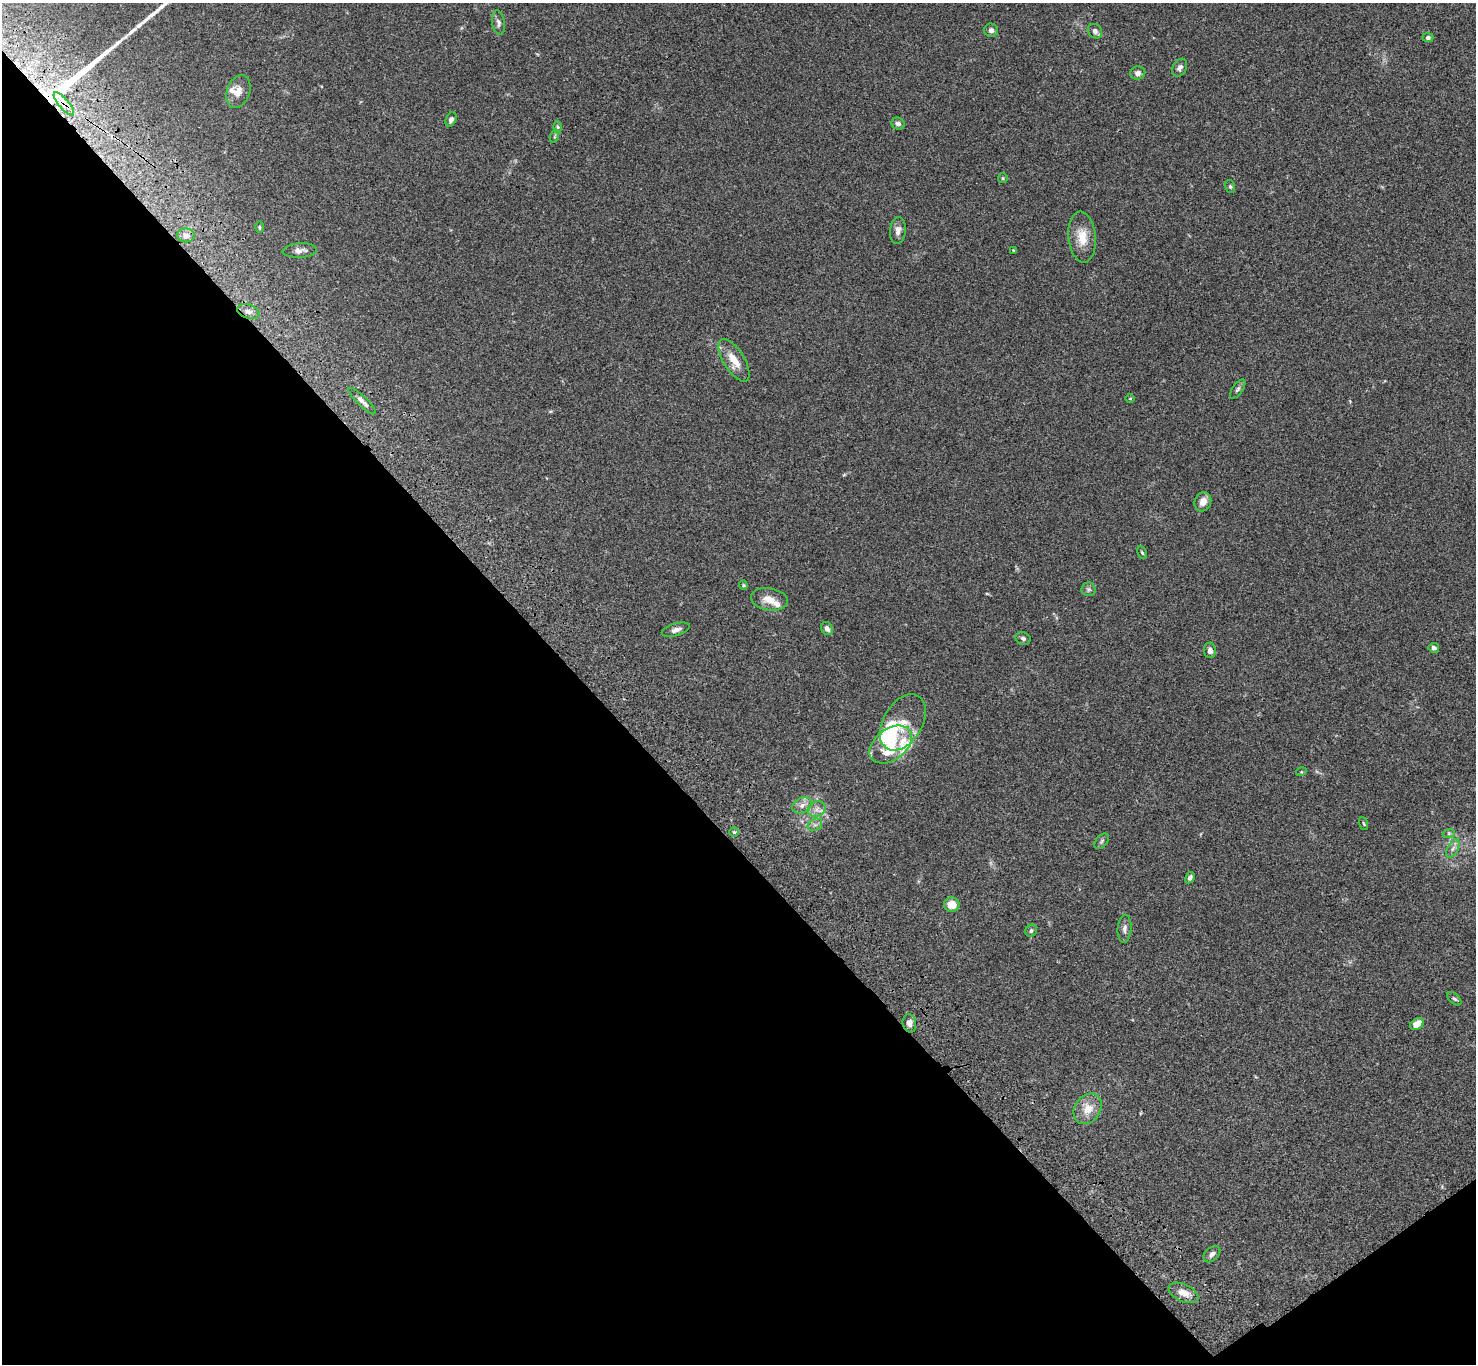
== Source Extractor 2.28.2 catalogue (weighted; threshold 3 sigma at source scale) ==
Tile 14 of 4 x 4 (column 2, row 4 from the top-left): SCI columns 1578-3051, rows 382-1743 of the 6099 x 6072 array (HDU 1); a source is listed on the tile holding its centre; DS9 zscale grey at full resolution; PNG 1478 x 1366 px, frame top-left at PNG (2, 3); each listed source drawn as its Kron ellipse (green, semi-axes under 4 px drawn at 4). Shown black and unused: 41% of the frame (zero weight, under 3 of 4 exposures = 6% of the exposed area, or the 3 px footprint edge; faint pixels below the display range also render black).
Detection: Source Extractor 2.28.2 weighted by HDU 2 'WHT'; one run over the whole footprint, this tile lists its part. Background 0.0586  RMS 0.0052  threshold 0.0236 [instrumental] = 3 sigma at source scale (4.5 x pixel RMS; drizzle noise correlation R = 1.50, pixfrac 1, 0.05/0.05 arcsec/px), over >= 5 px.
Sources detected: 68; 1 inside a brighter object's white glare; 1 cosmic-ray / hot-pixel residue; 2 long thin detections or spike segments (spike, bleed or trail) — neither listed nor drawn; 8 inside a brighter listed object's ellipse — not listed separately; the other 56 listed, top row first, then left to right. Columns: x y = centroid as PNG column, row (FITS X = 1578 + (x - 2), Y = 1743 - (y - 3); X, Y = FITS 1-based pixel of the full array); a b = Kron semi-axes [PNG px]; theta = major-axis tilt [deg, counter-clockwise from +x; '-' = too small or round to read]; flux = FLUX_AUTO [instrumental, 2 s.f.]
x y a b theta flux
498 23 12 6 -80 1.9
991 30 7 7 - 1.7
1095 31 8 6 -43 1.7
1428 38 5 4 - 1.2
1180 68 9 6 61 1.7
1138 73 7 6 - 2.3
238 91 17 11 70 4.7
64 104 14 5 -50 3.1
451 119 7 5 64 1.6
898 124 6 6 - 1.8
558 127 6 4 -89 0.78
555 136 7 4 71 0.72
1003 178 5 4 - 0.58
1230 186 6 5 - 0.84
259 227 6 4 -90 0.59
898 230 13 8 83 2.9
186 235 9 7 2 2.5
1082 237 25 13 -84 8.7
300 250 17 7 3 2.5
1014 250 3 2 - 0.47
248 311 11 7 -15 2.4
734 360 24 10 -58 7.8
1238 389 11 5 56 1.3
1130 398 5 3 - 0.39
362 401 18 4 -43 2.8
1203 502 10 8 66 4.3
1142 553 6 4 -62 0.67
743 585 4 4 - 0.5
1089 589 7 7 - 1.2
770 599 18 11 -9 6.2
827 628 7 5 -58 1.8
676 630 14 6 16 2.3
1023 638 8 6 -18 1.2
1434 648 5 5 - 1.3
1210 650 8 6 -83 2.1
903 722 30 19 59 11
891 744 24 15 37 12
1301 772 5 3 - 0.51
802 805 10 7 30 2.7
817 809 9 7 29 2.5
1364 824 7 3 -71 0.51
815 825 8 5 28 1.5
734 832 4 4 - 0.65
1449 833 6 4 19 0.66
1102 841 9 5 49 1
1453 848 10 5 63 1.8
1190 878 6 4 60 1.4
952 904 8 7 - 6.1
1124 929 14 7 86 2.3
1031 931 6 5 - 1.1
1454 999 8 5 -43 1
909 1023 9 6 -77 2.5
1417 1024 7 5 33 5.9
1088 1109 16 12 55 7
1212 1254 9 6 42 2.1
1183 1293 16 8 -25 5.1
Overlapping masked pixels (flux is a lower limit): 1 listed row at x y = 64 104